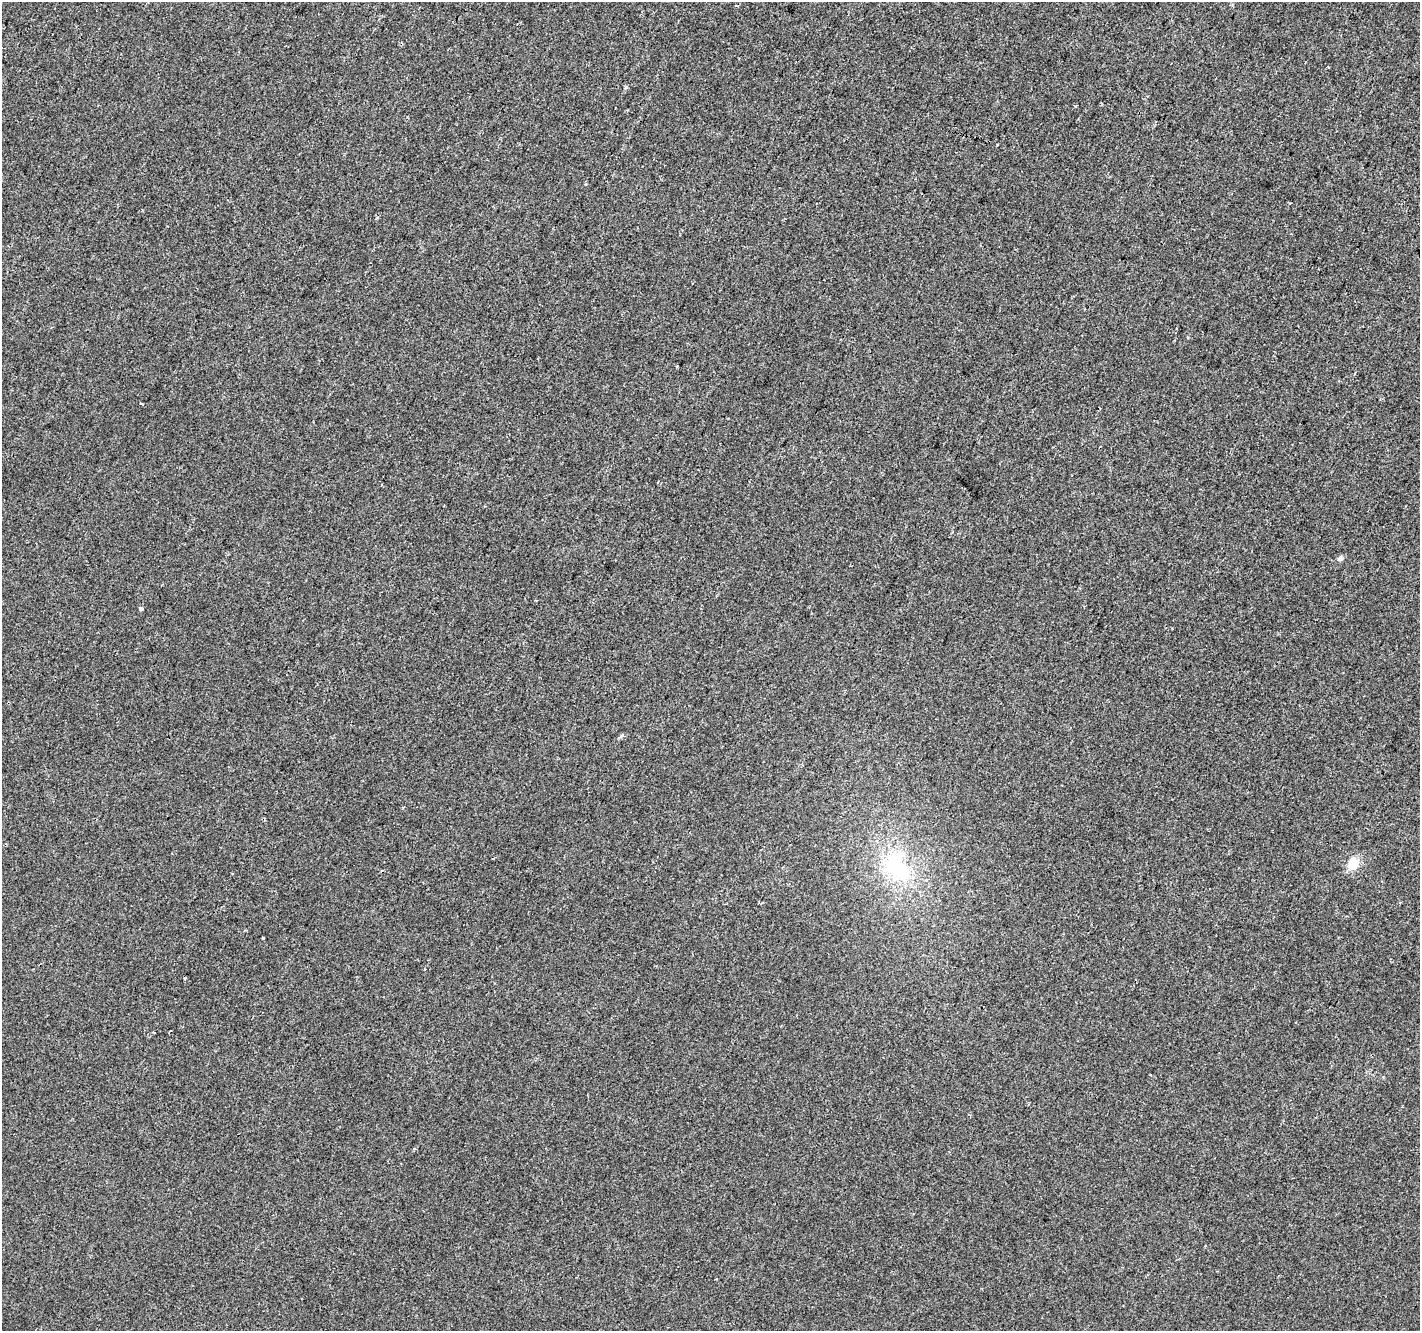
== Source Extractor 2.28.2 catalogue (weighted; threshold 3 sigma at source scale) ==
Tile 10 of 4 x 4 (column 2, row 3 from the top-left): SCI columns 1419-2836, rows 1535-2863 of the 5679 x 5792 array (HDU 1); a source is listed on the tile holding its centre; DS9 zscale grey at full resolution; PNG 1422 x 1333 px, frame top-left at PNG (2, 2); no overlay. Shown black and unused: <1% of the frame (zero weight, under 2 of 3 exposures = <1% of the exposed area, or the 3 px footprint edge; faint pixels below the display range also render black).
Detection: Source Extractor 2.28.2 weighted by HDU 2 'WHT'; one run over the whole footprint, this tile lists its part. Background -6.38e-04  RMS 0.0042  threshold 0.0188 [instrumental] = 3 sigma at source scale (4.5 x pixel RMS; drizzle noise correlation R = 1.50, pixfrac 1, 0.0396/0.0396 arcsec/px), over >= 5 px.
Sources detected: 8; all 8 listed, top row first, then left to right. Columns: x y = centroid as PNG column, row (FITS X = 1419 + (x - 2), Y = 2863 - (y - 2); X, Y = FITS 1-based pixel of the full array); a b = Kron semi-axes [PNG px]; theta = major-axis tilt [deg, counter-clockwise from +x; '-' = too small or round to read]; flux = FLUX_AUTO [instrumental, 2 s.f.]
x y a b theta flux
1076 106 3 3 - 0.43
141 403 3 2 - 0.55
1340 558 5 5 - 1.7
141 609 3 3 - 10
1353 863 18 12 86 6
897 866 40 27 -67 30
185 978 3 3 - 0.67
155 1032 3 2 - 0.49